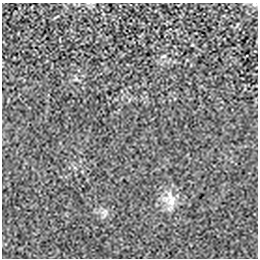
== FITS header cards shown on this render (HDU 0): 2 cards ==
NAXIS1  =                  256 / length of data axis 1
NAXIS2  =                  256 / length of data axis 2

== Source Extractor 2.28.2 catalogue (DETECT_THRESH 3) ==
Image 256 x 256 px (HDU 0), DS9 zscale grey, 1 PNG px = 1 image px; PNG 260 x 260 px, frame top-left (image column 1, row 256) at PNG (2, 3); no overlay
Background -6.14e-05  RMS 0.0021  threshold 0.00621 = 3 sigma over >= 5 px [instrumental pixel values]
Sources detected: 4; all 4 listed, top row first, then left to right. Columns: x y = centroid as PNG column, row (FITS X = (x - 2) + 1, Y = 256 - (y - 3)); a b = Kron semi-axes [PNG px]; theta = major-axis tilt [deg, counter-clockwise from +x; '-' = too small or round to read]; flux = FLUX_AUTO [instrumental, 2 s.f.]
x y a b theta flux
254 4 7 5 -1 0.28
164 56 8 4 26 0.21
171 201 25 22 -71 2.6
104 213 13 8 81 0.73
At the frame edge (FLAGS 8, measured only in part): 1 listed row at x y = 254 4